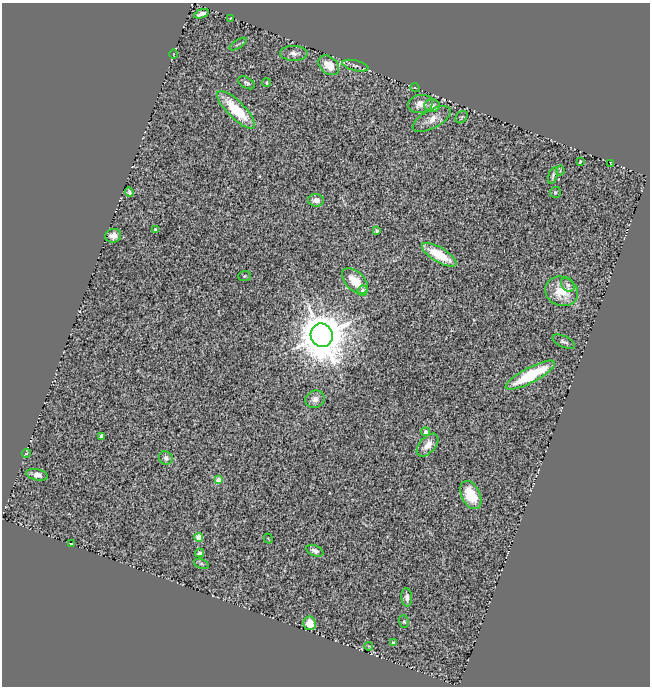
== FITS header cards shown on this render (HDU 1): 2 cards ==
NAXIS1  =                  648
NAXIS2  =                  684

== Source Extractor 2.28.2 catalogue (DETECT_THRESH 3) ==
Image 648 x 684 px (HDU 1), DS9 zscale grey, 1 PNG px = 1 image px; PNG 652 x 688 px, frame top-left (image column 1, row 684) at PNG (2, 3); each listed source drawn as its Kron ellipse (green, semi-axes under 4 px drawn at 4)
Background 0.656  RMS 0.11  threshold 0.336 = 3 sigma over >= 5 px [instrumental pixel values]
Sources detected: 54; all 54 listed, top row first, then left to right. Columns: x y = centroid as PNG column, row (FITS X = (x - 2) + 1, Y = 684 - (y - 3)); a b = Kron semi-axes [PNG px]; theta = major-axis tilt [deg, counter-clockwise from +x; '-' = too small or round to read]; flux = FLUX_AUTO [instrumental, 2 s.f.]
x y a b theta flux
201 14 8 4 18 37
230 18 3 2 - 5.8
238 44 10 2 30 9.3
294 53 14 7 -1 46
173 54 5 3 - 5.9
329 65 11 8 -41 130
355 66 13 5 -13 23
246 83 9 5 -29 21
267 83 4 4 - 11
415 88 5 3 - 6.3
420 104 12 9 12 77
432 106 7 6 - 41
236 110 25 8 -45 380
462 117 7 5 48 12
432 119 21 9 28 86
580 162 4 2 - 8.8
611 163 4 2 - 6.2
560 171 5 3 - 7.9
553 175 9 3 74 18
129 192 5 4 - 19
555 192 5 5 - 13
316 200 8 6 -3 66
155 229 3 2 - 7.7
377 231 3 3 - 15
113 236 8 7 - 61
439 255 19 7 -31 300
244 276 6 5 - 11
355 281 16 9 -45 160
568 285 8 6 -50 21
363 291 5 5 - 65
562 291 17 14 -27 220
322 335 12 11 - 29000
564 342 12 5 -26 23
530 375 28 7 27 470
315 399 10 8 23 52
425 432 4 4 - 40
102 436 4 3 - 61
428 445 13 8 48 93
26 453 4 3 - 8.6
166 458 7 6 - 33
37 475 11 5 -13 42
218 480 4 4 - 79
471 495 15 9 -63 240
199 538 4 4 - 170
268 538 5 3 - 6.5
71 544 3 2 - 4.2
315 551 9 5 -22 33
200 553 4 4 - 21
201 564 8 4 -18 13
407 597 9 5 -85 33
404 622 6 5 - 12
310 623 7 6 - 110
393 643 3 3 - 21
369 646 4 4 - 6.7